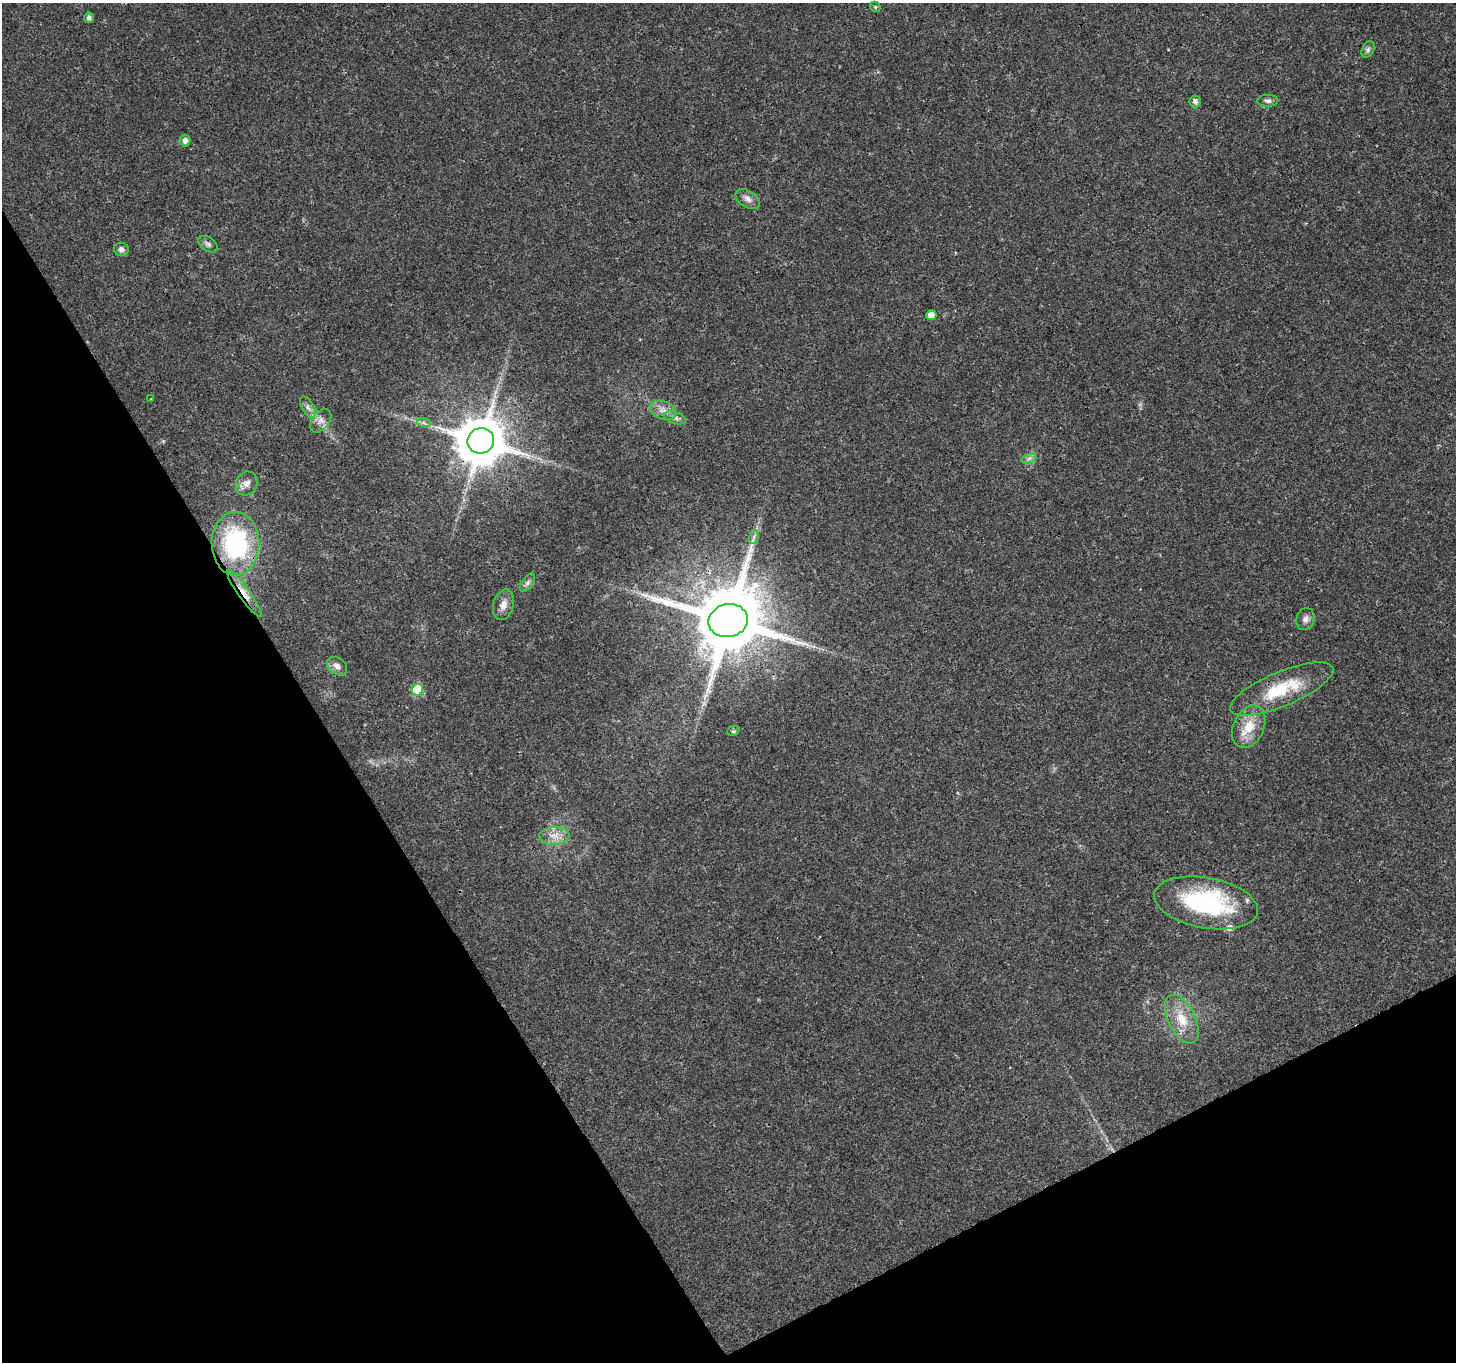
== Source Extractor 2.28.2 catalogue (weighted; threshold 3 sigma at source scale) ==
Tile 14 of 4 x 4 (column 2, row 4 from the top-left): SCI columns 1459-2912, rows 169-1528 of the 5821 x 5717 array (HDU 1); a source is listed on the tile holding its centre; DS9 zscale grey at full resolution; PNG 1458 x 1364 px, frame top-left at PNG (2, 3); each listed source drawn as its Kron ellipse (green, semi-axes under 4 px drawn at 4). Shown black and unused: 28% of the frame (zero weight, under 3 of 4 exposures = <1% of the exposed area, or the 3 px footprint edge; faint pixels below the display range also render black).
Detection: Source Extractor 2.28.2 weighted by HDU 2 'WHT'; one run over the whole footprint, this tile lists its part. Background 0.0567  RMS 0.0027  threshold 0.012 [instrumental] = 3 sigma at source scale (4.5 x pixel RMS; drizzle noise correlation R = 1.50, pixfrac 1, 0.0396/0.0396 arcsec/px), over >= 5 px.
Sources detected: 36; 1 inside a brighter object's white glare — neither listed nor drawn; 1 inside a brighter listed object's ellipse — not listed separately; the other 34 listed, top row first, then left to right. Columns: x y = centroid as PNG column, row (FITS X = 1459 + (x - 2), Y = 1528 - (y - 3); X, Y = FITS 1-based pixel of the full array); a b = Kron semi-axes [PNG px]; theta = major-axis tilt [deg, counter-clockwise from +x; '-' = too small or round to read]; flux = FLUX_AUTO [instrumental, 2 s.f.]
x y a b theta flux
875 7 5 5 - 0.43
89 17 5 5 - 1.2
1368 50 9 5 63 0.77
1268 101 10 6 1 0.83
1195 102 6 5 - 1.2
185 140 6 5 - 1.3
748 199 13 8 -31 1.5
208 244 11 6 -35 0.87
121 249 7 6 - 0.99
931 315 5 5 - 2.8
151 399 3 2 - 0.28
308 407 12 6 -59 1.1
663 410 13 9 -20 2.1
675 418 11 5 -18 1
321 421 13 8 51 1.8
424 423 7 4 -18 0.63
481 441 13 12 - 1400
1029 459 7 4 20 0.72
247 483 12 10 63 1.9
754 537 7 4 71 0.64
235 544 32 24 -89 31
527 583 10 5 55 0.91
244 593 28 5 -54 3
503 605 15 10 75 2.1
1305 619 11 9 73 1.3
728 621 20 16 12 2600
337 666 11 8 -32 1.5
1282 689 55 17 23 14
417 690 6 6 - 13
1249 727 22 15 64 5.9
733 731 6 5 - 0.39
554 836 15 9 2 2.6
1206 903 52 25 -10 36
1182 1019 26 13 -63 6.4
Overlapping masked pixels (flux is a lower limit): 4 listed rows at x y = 481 441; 244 593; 728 621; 1282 689